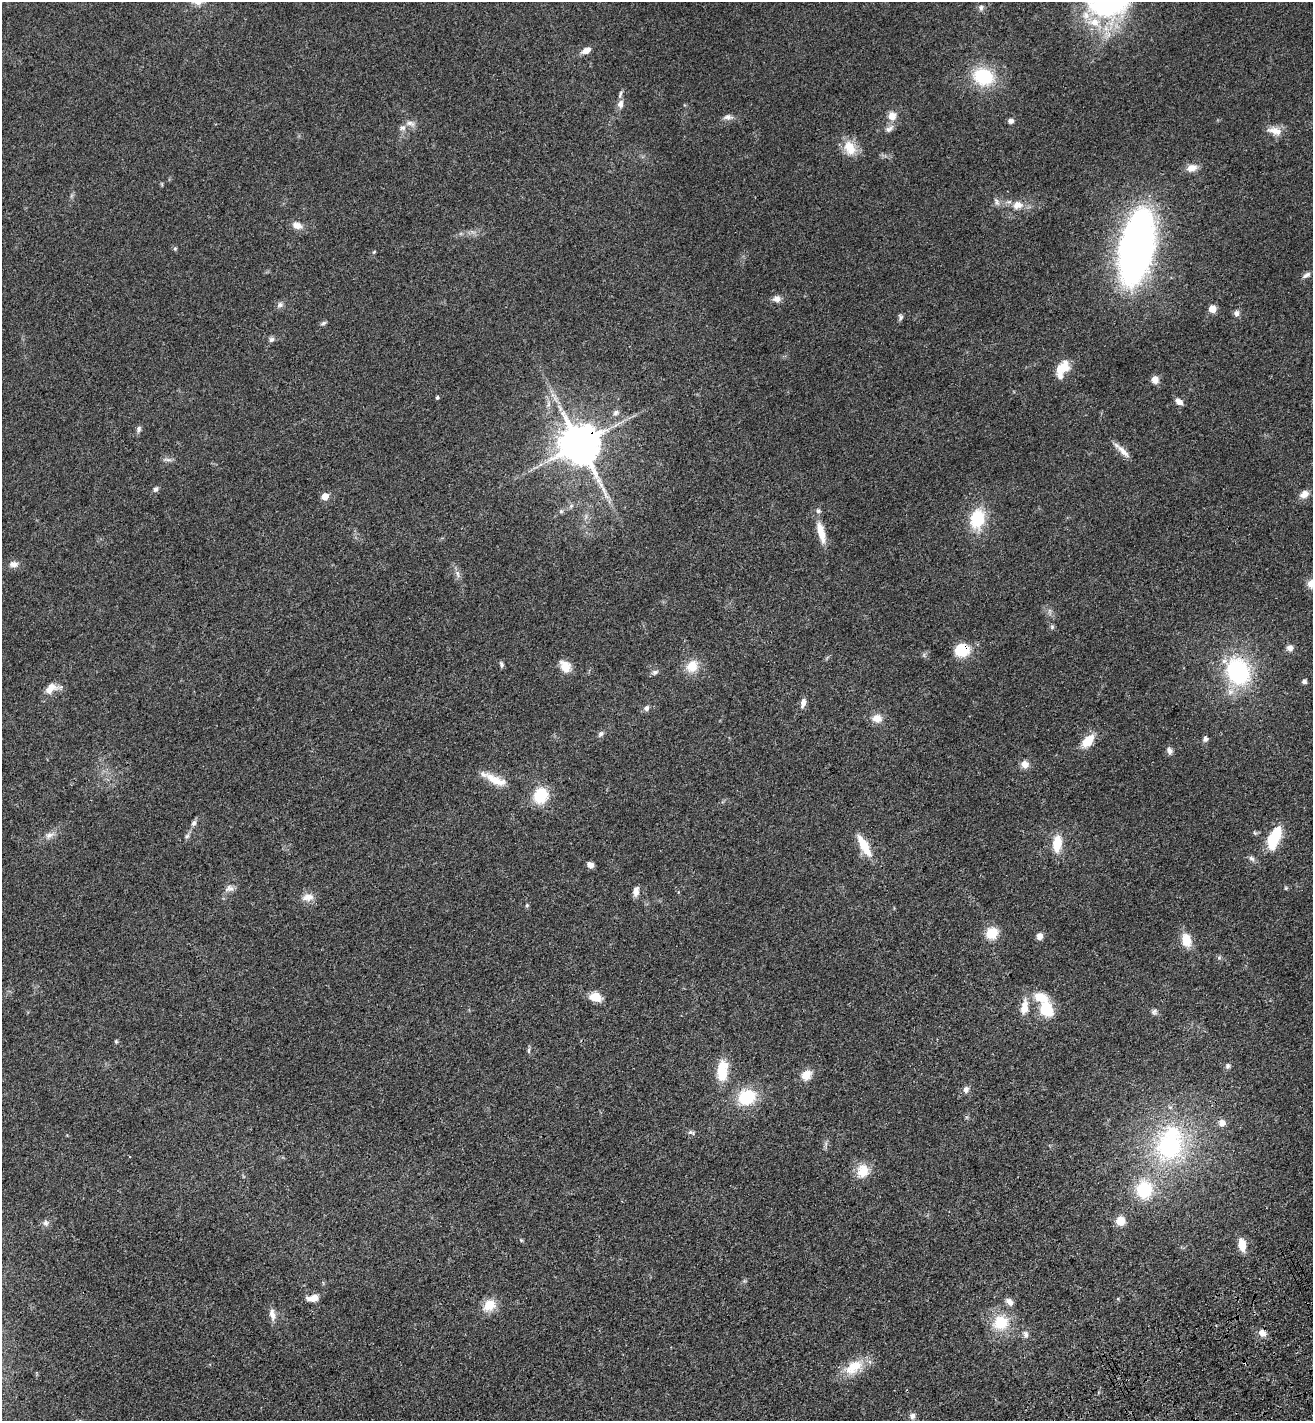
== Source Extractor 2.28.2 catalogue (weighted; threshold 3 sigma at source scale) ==
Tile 6 of 4 x 4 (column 2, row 2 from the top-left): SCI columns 1664-2974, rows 2947-4365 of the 5817 x 5892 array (HDU 1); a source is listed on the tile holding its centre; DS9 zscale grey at full resolution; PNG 1315 x 1423 px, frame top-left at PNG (2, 2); no overlay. Shown black and unused: <1% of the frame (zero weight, under 3 of 4 exposures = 6% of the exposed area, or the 3 px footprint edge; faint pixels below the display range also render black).
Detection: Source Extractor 2.28.2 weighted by HDU 2 'WHT'; one run over the whole footprint, this tile lists its part. Background 0.0553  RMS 0.0058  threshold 0.0261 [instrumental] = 3 sigma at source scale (4.5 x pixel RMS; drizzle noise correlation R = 1.50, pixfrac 1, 0.05/0.05 arcsec/px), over >= 5 px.
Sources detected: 120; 2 inside a brighter object's white glare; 1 long thin detection or spike segment (spike, bleed or trail) — not listed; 3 inside a brighter listed object's ellipse — not listed separately; the other 114 listed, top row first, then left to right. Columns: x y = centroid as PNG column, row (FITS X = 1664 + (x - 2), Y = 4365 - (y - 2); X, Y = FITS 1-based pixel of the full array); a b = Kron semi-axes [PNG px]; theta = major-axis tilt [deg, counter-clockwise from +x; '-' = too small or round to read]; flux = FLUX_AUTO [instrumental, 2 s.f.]
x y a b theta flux
981 8 8 7 - 1.7
1094 22 16 13 -3 11
586 51 10 6 25 4.5
983 76 19 16 -19 32
620 104 10 7 82 2.9
892 116 10 9 - 5.5
728 117 14 7 1 2.6
1010 121 6 5 - 2
410 123 14 7 -17 2.9
402 128 9 7 5 2.2
889 129 13 7 30 2.6
1274 131 20 10 -15 6
850 148 19 13 -64 11
1192 168 13 9 17 5
997 202 12 5 -65 1.9
1017 205 13 10 11 6.1
297 226 12 8 -20 4.6
1136 247 42 15 79 760
175 249 5 5 - 0.93
374 252 5 4 - 0.55
1306 275 11 5 30 2.1
777 299 10 8 8 3.2
280 305 9 7 18 1.9
1212 309 5 5 - 12
1236 313 7 7 - 2.1
900 317 8 6 88 1.4
323 323 8 4 25 1.1
271 339 8 6 31 1.6
1062 369 19 11 58 13
1155 380 9 8 - 3.7
437 397 5 4 - 0.82
1179 401 9 6 -36 3.1
548 404 7 4 -72 1.3
616 413 8 7 - 1.9
139 429 9 6 73 1.6
579 444 12 11 - 2200
1123 451 25 6 -46 4.7
168 459 13 4 -10 1.6
156 489 8 6 57 1.4
1304 494 11 8 31 4.5
325 496 7 6 - 5
571 506 6 5 - 1.1
561 511 6 6 - 1.1
977 519 21 15 78 24
821 532 29 8 -76 9.7
14 564 11 8 -3 3.3
457 574 11 4 -79 1.8
1311 584 10 9 - 4.7
1052 627 6 6 - 1.1
1290 648 8 7 - 2.6
962 650 11 10 - 25
501 664 8 4 -75 1.3
565 666 15 11 -52 6.9
692 666 16 13 56 9.6
1237 671 28 22 -59 63
655 672 8 6 18 1.7
1304 681 5 5 - 1.6
52 688 20 10 18 6.3
803 703 12 6 77 3
646 708 7 6 - 1.7
877 718 11 10 - 5.6
601 734 8 6 72 1.4
1205 739 7 6 - 1.8
1088 741 14 9 49 12
1169 751 9 6 -71 2.3
1025 764 9 8 - 4.2
495 780 31 10 -25 10
540 795 15 12 71 21
194 823 9 6 57 1.8
49 835 14 7 21 3.4
187 836 8 4 45 1.2
1275 836 24 11 64 22
1057 843 16 9 86 14
864 845 24 8 -61 14
1251 858 9 6 -33 1.9
590 865 7 5 -27 2.9
229 888 13 9 8 2.9
1286 888 5 4 - 0.7
636 891 13 7 81 3.2
308 897 15 9 5 4.9
527 905 6 4 47 0.77
992 933 11 11 - 12
1039 936 7 6 - 3.2
1186 940 15 10 -78 10
1219 958 7 4 1 0.98
595 997 10 8 -18 10
1024 1007 19 9 84 7.6
1046 1009 16 12 -70 20
1154 1012 9 6 52 1.6
116 1041 6 4 -70 0.69
528 1051 9 4 89 1.1
1228 1066 7 6 - 1.5
722 1071 23 11 86 17
806 1075 15 12 49 6.2
966 1089 8 7 - 2.4
746 1097 19 16 21 25
1222 1123 8 8 - 3.6
691 1133 11 5 -16 1.6
1169 1145 39 33 66 73
863 1171 16 14 81 10
1144 1189 17 16 - 27
1120 1221 9 9 - 8.2
46 1223 9 8 - 2.2
521 1240 5 4 - 0.64
1242 1245 13 7 -80 9.1
313 1298 12 7 9 5.5
1009 1302 11 7 -42 3.1
489 1305 14 11 35 11
272 1314 17 7 -80 3.9
1000 1322 19 17 23 18
1262 1333 9 8 - 3.6
1026 1334 10 7 -76 2.2
854 1367 29 16 33 14
912 1416 8 8 - 2.3
Overlapping masked pixels (flux is a lower limit): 3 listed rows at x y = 579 444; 962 650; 1237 671
Isophote crosses this tile's border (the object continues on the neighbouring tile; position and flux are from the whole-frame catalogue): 1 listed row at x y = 1311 584